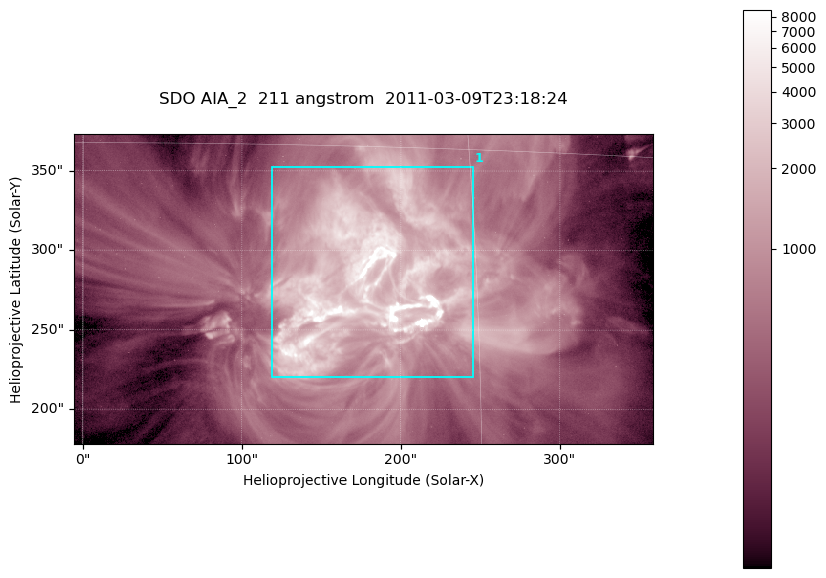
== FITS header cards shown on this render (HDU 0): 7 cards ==
TELESCOP= 'SDO     '           /
INSTRUME= 'AIA_2   '           /
WAVELNTH=                  211 /
WAVEUNIT= 'angstrom'           /
DATE-OBS= '2011-03-09T23:18:24.62' /
CTYPE1  = 'HPLN-TAN'           /
CTYPE2  = 'HPLT-TAN'           /

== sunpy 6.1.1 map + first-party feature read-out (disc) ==
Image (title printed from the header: SDO AIA_2  211 angstrom  2011-03-09T23:18:24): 606 x 324 px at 0.601 arcsec/px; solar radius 967 arcsec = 1609 px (partial field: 2.4% of the solar disc is inside the frame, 100% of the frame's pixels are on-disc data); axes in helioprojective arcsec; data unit not stated in the header (colour bar unlabelled)
Pointing: header CRPIX1/2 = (2040.79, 2040.71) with CRVAL1/2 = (0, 0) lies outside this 606 x 324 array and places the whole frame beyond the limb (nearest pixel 1.39 R_sun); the SolarSoft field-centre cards XCEN/YCEN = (176.4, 275.7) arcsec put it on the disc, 1860 arcsec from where CRPIX/CRVAL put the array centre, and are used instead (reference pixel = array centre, CRVAL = XCEN/YCEN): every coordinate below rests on XCEN/YCEN
Orientation: roll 0.0565 deg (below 1 deg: not rotated)
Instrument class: DISC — disc imager (sunpy class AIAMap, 211 A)
Bright regions (active regions / flare kernels): reference = the on-disc median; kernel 5 px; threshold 5 sigma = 1826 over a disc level ~464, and >= 1.15x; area >= 196 px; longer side >= 4 px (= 2.4 arcsec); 1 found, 1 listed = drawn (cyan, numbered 1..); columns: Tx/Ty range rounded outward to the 2 arcsec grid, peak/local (2 s.f.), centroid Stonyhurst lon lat
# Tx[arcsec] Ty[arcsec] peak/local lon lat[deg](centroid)
1 118..246 220..354 33 +11 +10